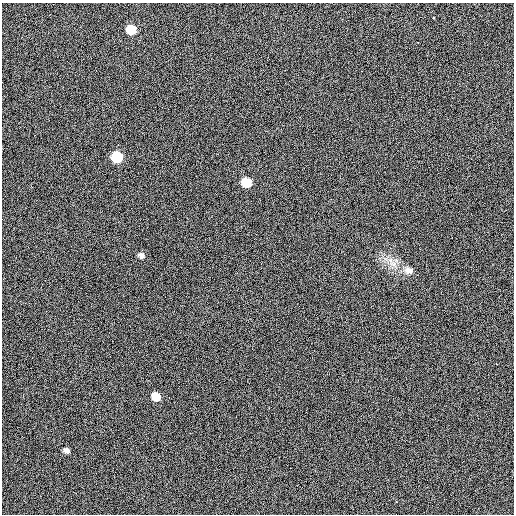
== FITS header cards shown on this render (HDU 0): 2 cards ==
NAXIS1  =                  512 / Axis length
NAXIS2  =                  512 / Axis length

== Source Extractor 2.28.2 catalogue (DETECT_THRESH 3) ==
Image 512 x 512 px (HDU 0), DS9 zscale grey, 1 PNG px = 1 image px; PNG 516 x 516 px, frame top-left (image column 1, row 512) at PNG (2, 3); no overlay
Background 409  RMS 1.7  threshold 5.24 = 3 sigma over >= 5 px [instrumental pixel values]
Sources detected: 9; all 9 listed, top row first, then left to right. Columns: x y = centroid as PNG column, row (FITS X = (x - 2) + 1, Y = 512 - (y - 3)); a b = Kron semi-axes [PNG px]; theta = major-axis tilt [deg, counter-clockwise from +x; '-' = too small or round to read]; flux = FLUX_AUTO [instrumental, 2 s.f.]
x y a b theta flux
434 18 3 2 - 120
131 30 8 7 - 2400
117 157 8 7 - 3900
246 182 8 7 - 2500
141 255 8 6 -61 350
409 270 9 6 -27 370
45 280 2 2 - 50
156 396 12 10 -35 2000
67 451 9 7 -42 380